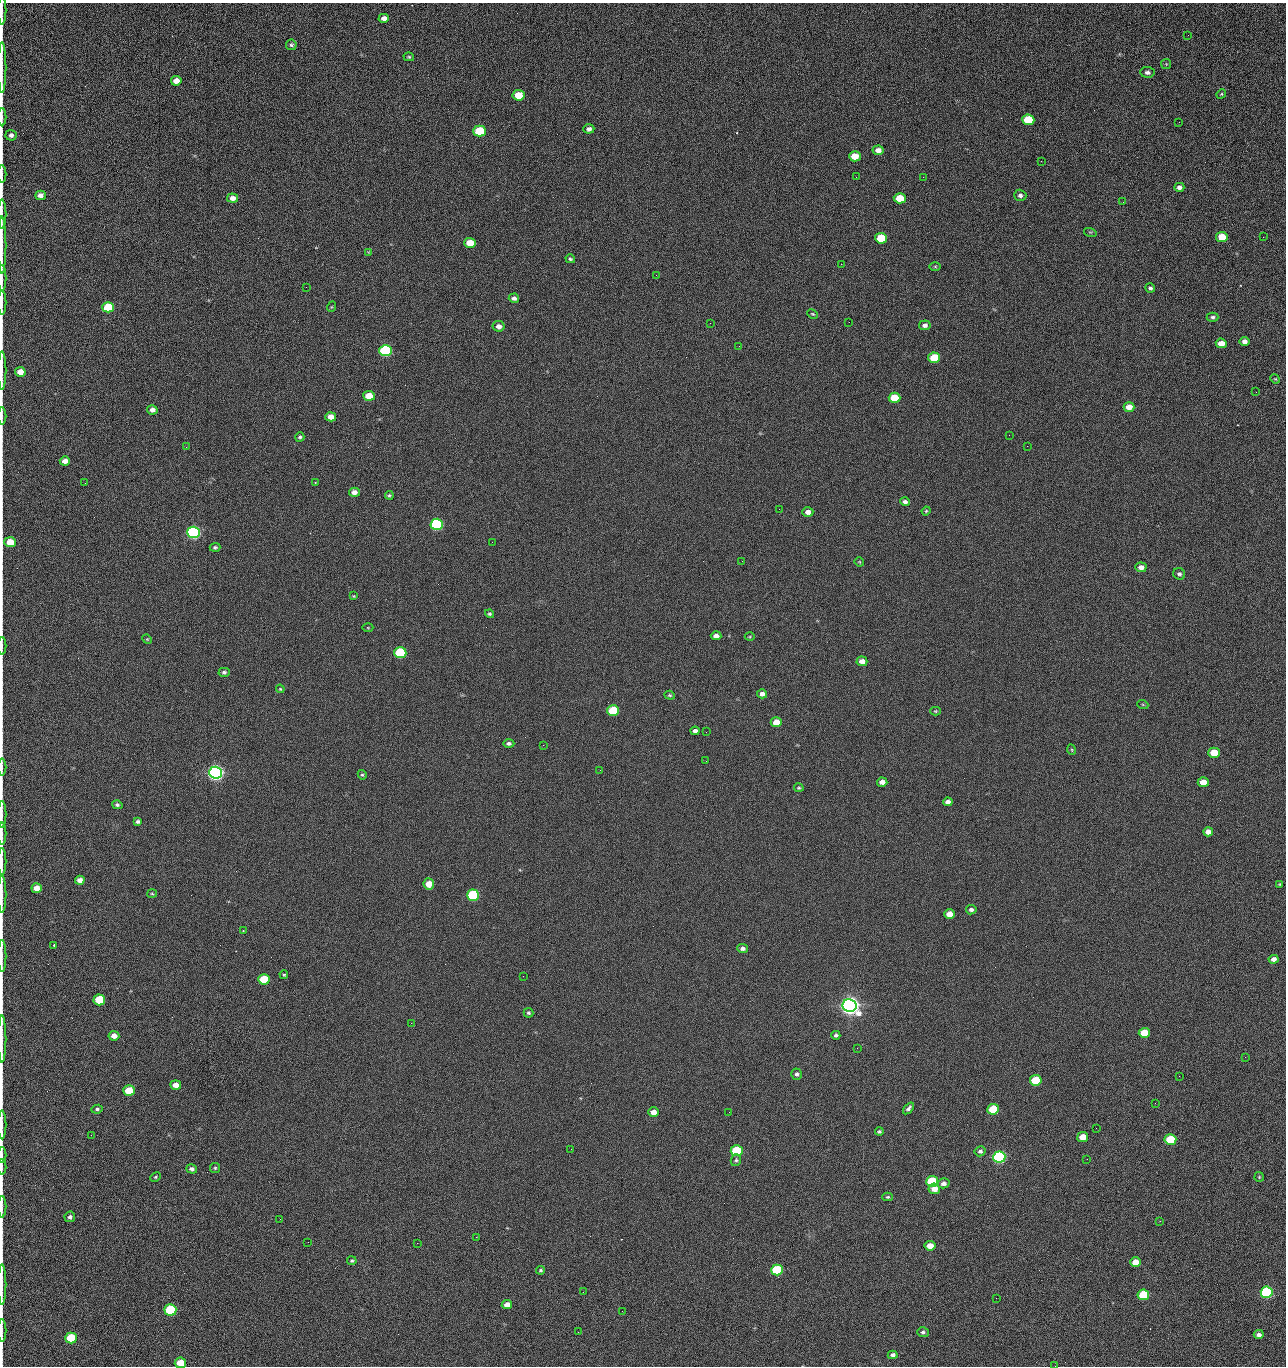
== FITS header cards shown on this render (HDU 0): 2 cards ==
NAXIS1  =                 1284 /fastest changing axis
NAXIS2  =                 1364 /next to fastest changing axis

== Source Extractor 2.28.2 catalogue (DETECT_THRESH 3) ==
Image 1284 x 1364 px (HDU 0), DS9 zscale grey, 1 PNG px = 1 image px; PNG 1288 x 1368 px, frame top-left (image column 1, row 1364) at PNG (2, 3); each listed source drawn as its Kron ellipse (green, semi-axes under 4 px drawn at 4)
Background 122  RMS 14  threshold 43.2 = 3 sigma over >= 5 px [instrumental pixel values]
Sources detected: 217; all 217 listed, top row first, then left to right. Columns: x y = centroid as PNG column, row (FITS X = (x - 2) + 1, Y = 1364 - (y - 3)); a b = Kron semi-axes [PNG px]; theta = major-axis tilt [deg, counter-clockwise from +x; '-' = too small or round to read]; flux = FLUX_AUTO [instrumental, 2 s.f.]
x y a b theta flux
2 11 14 2 90 2.3e+03
384 18 5 4 - 4.8e+03
1188 35 2 2 - 1.5e+03
291 45 5 5 - 1.9e+03
409 57 5 4 - 1.3e+03
1166 64 5 5 - 1.1e+03
2 67 25 2 90 4.7e+03
1147 72 7 5 -6 3.0e+03
176 81 5 4 - 8.3e+03
1221 94 5 4 - 9.4e+02
518 95 6 5 - 2.3e+04
2 117 9 2 90 1.5e+03
1028 120 6 5 - 4.3e+04
1179 122 2 2 - 1.2e+03
589 129 5 4 - 3.6e+03
480 131 6 5 - 5.4e+04
11 135 5 5 - 2.8e+03
878 150 5 5 - 6.3e+03
855 156 6 5 - 1.6e+04
1041 161 2 2 - 1.9e+03
2 174 8 2 90 1.4e+03
856 177 2 2 - 2.3e+03
923 177 2 2 - 1.8e+04
1179 187 5 4 - 3.6e+03
40 195 5 5 - 5.1e+03
1020 195 6 5 - 2.8e+03
232 198 5 4 - 5.6e+03
900 198 6 5 - 2.8e+04
1123 202 2 2 - 7.0e+02
2 214 14 2 90 2.4e+03
1090 232 6 4 -17 1.3e+03
1222 237 6 5 - 2.4e+04
1263 237 2 2 - 9.0e+02
881 238 6 5 - 4.1e+04
470 243 6 5 - 2.0e+04
2 245 28 2 90 4.9e+03
369 252 4 4 - 7.3e+02
570 259 5 4 - 1.6e+03
841 264 2 2 - 2.6e+04
935 266 6 4 0 1.1e+03
656 275 2 2 - 5.5e+02
2 278 13 2 90 2.1e+03
306 287 2 2 - 6.9e+02
1150 288 5 4 - 2.4e+03
514 298 5 4 - 3.0e+03
2 302 12 2 90 2.1e+03
108 307 6 5 - 5.2e+04
331 307 5 3 - 8.5e+02
813 314 5 3 - 1.0e+03
1213 317 6 4 0 2.0e+03
849 322 3 2 - 7.7e+02
710 323 2 2 - 3.3e+03
925 325 6 5 - 3.5e+03
499 326 6 5 - 5.3e+03
1244 341 5 4 - 4.3e+03
1221 343 5 4 - 9.8e+03
739 346 2 2 - 4.7e+02
386 350 6 5 - 1.6e+05
934 358 6 5 - 3.9e+04
2 371 19 2 90 3.6e+03
20 372 5 5 - 1.1e+04
1275 379 5 4 - 9.7e+02
1256 392 2 2 - 8.9e+02
369 396 6 5 - 1.9e+04
895 398 6 5 - 3.3e+04
1129 407 5 5 - 9.7e+03
152 410 5 4 - 4.7e+03
2 416 8 2 90 1.4e+03
331 417 5 4 - 9.2e+03
1009 435 2 2 - 3.5e+03
300 437 5 4 - 1.7e+03
1027 446 2 2 - 4.3e+02
186 447 2 2 - 2.9e+03
65 461 5 4 - 5.9e+03
315 482 3 2 - 6.1e+02
85 483 2 2 - 9.2e+02
354 492 5 4 - 5.3e+03
389 495 4 3 - 1.5e+03
905 502 5 4 - 3.0e+03
779 509 2 2 - 4.8e+02
926 511 4 3 - 1.0e+03
808 512 5 5 - 5.1e+03
437 524 6 5 - 2.0e+05
193 532 6 5 - 3.2e+05
10 542 6 5 - 1.9e+04
492 542 2 2 - 2.6e+03
215 547 5 4 - 1.8e+03
742 561 3 2 - 6.7e+02
859 562 5 4 - 1.1e+03
1141 567 5 5 - 5.2e+03
1179 574 6 5 - 2.3e+03
354 596 4 3 - 9.2e+02
490 614 5 4 - 1.5e+03
368 628 5 3 - 9.1e+02
716 636 5 4 - 5.0e+03
750 637 5 3 - 9.9e+02
147 639 5 4 - 7.9e+02
2 646 9 2 90 1.4e+03
400 653 6 5 - 9.0e+04
862 661 5 4 - 7.3e+03
224 672 5 4 - 2.2e+03
280 689 4 3 - 9.6e+02
762 694 5 4 - 3.9e+03
670 695 5 4 - 1.3e+03
1143 705 5 3 - 9.7e+02
613 711 6 5 - 7.0e+04
935 711 5 4 - 1.2e+03
776 722 5 5 - 1.4e+04
695 731 4 4 - 3.6e+03
706 732 3 2 - 6.8e+02
509 743 5 4 - 2.5e+03
543 745 2 2 - 3.3e+03
1072 750 5 3 - 9.5e+02
1214 753 5 5 - 2.6e+04
706 761 2 2 - 2.1e+03
2 767 8 2 90 1.3e+03
600 770 2 2 - 4.4e+02
215 773 6 6 - 7.2e+05
362 775 5 4 - 1.3e+03
882 782 5 4 - 5.7e+03
1203 782 5 5 - 1.3e+04
799 788 5 4 - 1.4e+03
948 802 5 4 - 3.7e+03
117 805 5 4 - 2.2e+03
2 814 13 2 90 2.2e+03
138 821 4 3 - 2.0e+03
1208 832 5 4 - 5.9e+03
2 834 11 2 90 1.7e+03
2 861 13 2 90 1.7e+03
80 880 5 4 - 5.5e+03
429 884 5 5 - 1.3e+04
1280 884 4 3 - 1.1e+03
37 888 5 5 - 9.7e+03
2 894 18 2 90 2.9e+03
152 894 5 3 - 9.9e+02
473 895 6 5 - 1.2e+05
971 910 5 4 - 2.8e+03
949 914 5 5 - 9.6e+03
243 930 3 2 - 7.1e+02
54 945 3 3 - 3.6e+03
743 948 5 4 - 3.3e+03
2 956 16 2 90 2.7e+03
1274 959 5 4 - 4.2e+03
284 975 4 3 - 1.1e+03
523 976 2 2 - 1.9e+03
264 979 6 5 - 3.3e+04
99 1000 6 5 - 5.2e+04
850 1006 7 6 - 1.2e+06
528 1013 5 4 - 1.9e+03
411 1023 2 2 - 5.5e+03
1144 1033 5 5 - 2.9e+04
836 1035 4 4 - 2.1e+03
114 1036 5 4 - 6.3e+03
2 1039 23 2 90 4.0e+03
857 1048 3 2 - 1.5e+03
1245 1057 2 2 - 1.9e+03
797 1074 5 5 - 2.3e+03
1179 1076 2 2 - 2.6e+03
1036 1080 6 5 - 4.7e+04
176 1085 5 4 - 7.3e+03
129 1091 6 5 - 3.0e+04
1155 1103 3 2 - 8.9e+02
909 1108 7 4 50 2.5e+03
97 1109 6 4 9 1.9e+03
993 1109 6 5 - 4.4e+04
653 1112 5 4 - 8.4e+03
729 1112 3 2 - 8.9e+02
2 1125 14 2 90 2.6e+03
1096 1128 2 2 - 3.9e+02
879 1132 4 3 - 1.6e+03
91 1135 2 2 - 2.6e+03
1083 1137 5 5 - 1.7e+04
1170 1140 6 5 - 5.8e+04
571 1149 2 2 - 9.2e+02
737 1151 6 5 - 7.9e+04
980 1151 5 5 - 2.3e+03
2 1155 8 2 90 1.2e+03
999 1157 6 5 - 2.8e+05
1087 1159 2 2 - 1.3e+03
736 1160 6 5 - 1.9e+03
2 1167 8 2 90 9.1e+02
215 1168 5 5 - 1.4e+03
192 1169 5 4 - 2.8e+03
155 1177 6 4 28 1.4e+03
1259 1177 5 4 - 1.1e+03
932 1181 6 5 - 8.4e+04
943 1183 6 5 - 3.7e+03
934 1189 5 5 - 9.6e+03
888 1197 5 4 - 1.4e+03
2 1207 11 2 90 1.8e+03
70 1217 5 5 - 2.5e+03
280 1219 2 2 - 2.0e+03
1160 1221 2 2 - 5.3e+02
476 1237 2 2 - 8.0e+03
308 1242 2 2 - 1.7e+03
417 1243 2 2 - 5.4e+03
930 1246 5 5 - 9.0e+03
352 1261 5 4 - 1.4e+03
1135 1262 5 5 - 1.4e+04
541 1270 4 3 - 1.4e+03
777 1270 6 5 - 8.0e+04
2 1284 20 2 90 3.1e+03
583 1292 2 2 - 4.7e+02
1267 1292 6 5 - 1.9e+05
1143 1295 6 5 - 4.6e+04
996 1298 2 2 - 2.7e+03
507 1305 5 4 - 7.5e+03
170 1310 6 5 - 1.0e+05
622 1311 2 2 - 7.2e+02
2 1331 11 2 90 2.0e+03
578 1332 2 2 - 3.5e+03
923 1332 6 5 - 2.1e+03
1259 1335 5 4 - 3.4e+03
71 1338 6 5 - 5.3e+04
893 1355 5 4 - 3.0e+03
180 1363 5 5 - 1.9e+04
1055 1366 2 2 - 2.0e+03
At the frame edge (FLAGS 8, measured only in part): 29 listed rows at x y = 2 11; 2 67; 2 117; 11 135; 2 174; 2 214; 2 245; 2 278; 2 302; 2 371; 20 372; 2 416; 10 542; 2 646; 2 767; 2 814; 2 834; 2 861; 2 894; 2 956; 2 1039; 2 1125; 2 1155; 2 1167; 2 1207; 2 1284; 2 1331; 180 1363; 1055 1366

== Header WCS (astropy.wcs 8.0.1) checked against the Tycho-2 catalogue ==
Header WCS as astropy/WCSLIB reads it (CRVAL/CRPIX/CD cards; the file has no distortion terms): RA---TAN/DEC--TAN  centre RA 15:41:40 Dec +51:59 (235.42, +51.98 deg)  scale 1.26 arcsec/px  FOV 26.9' x 28.5'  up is +92 deg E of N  parity flipped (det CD > 0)
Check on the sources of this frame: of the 60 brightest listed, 10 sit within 2.0 arcsec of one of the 12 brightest Tycho-2 stars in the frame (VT <= 12.29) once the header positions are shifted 0.32 arcsec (0.31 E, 0.08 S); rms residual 1.01 arcsec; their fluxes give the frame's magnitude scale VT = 24.51 - 2.5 log10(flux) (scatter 0.24 mag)
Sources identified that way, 10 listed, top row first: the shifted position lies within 2.0 arcsec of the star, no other Tycho-2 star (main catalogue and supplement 1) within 4.0 arcsec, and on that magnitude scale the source's flux lands within +1.5 / -3 mag of the star's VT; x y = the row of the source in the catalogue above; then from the Tycho-2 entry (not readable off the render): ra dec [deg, ICRS J2000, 3 dp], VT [Tycho-2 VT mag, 2 dp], TYC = Tycho-2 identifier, HIP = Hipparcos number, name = IAU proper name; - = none
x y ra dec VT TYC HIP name
386 350 235.614 +52.064 11.61 3489-1132-1 - -
437 524 235.514 +52.049 11.19 3489-1407-1 - -
215 773 235.378 +52.130 9.31 3489-1322-1 76850 -
473 895 235.303 +52.042 11.52 3489-958-1 - -
850 1006 235.232 +51.912 9.59 3489-824-1 - -
999 1157 235.143 +51.862 10.97 3489-1016-1 - -
932 1181 235.131 +51.886 12.29 3489-908-1 - -
777 1270 235.084 +51.941 11.45 3489-1346-1 - -
1267 1292 235.062 +51.771 11.53 3489-1453-1 - -
170 1310 235.075 +52.152 11.74 3489-912-1 - -